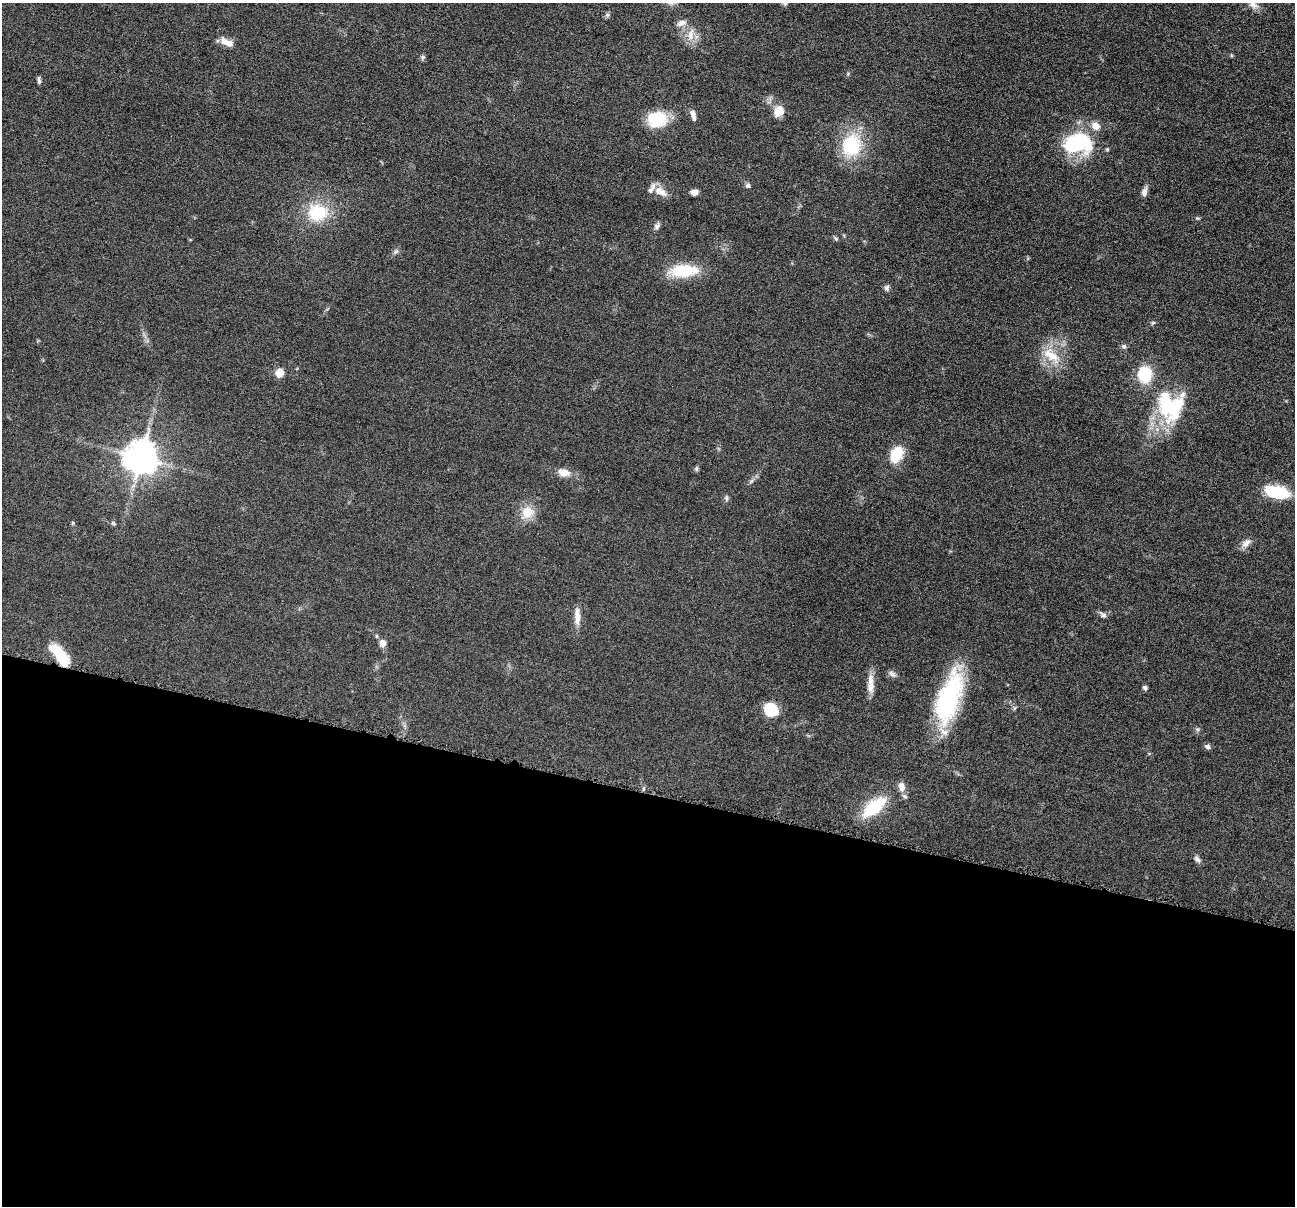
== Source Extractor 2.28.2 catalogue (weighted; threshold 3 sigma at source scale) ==
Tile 14 of 4 x 4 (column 2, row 4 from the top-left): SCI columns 1299-2591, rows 255-1458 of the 5184 x 5201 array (HDU 1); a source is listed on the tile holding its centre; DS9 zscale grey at full resolution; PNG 1297 x 1208 px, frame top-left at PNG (2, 3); no overlay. Shown black and unused: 34% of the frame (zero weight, under 4 of 8 exposures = <1% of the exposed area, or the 3 px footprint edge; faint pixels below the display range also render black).
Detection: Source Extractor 2.28.2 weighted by HDU 2 'WHT'; one run over the whole footprint, this tile lists its part. Background 0.036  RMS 0.0036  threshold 0.0148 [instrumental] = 3 sigma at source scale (4.09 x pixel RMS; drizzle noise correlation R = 1.36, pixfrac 0.8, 0.05/0.05 arcsec/px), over >= 5 px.
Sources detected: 61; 2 inside a brighter object's white glare — not listed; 5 inside a brighter listed object's ellipse — not listed separately; the other 54 listed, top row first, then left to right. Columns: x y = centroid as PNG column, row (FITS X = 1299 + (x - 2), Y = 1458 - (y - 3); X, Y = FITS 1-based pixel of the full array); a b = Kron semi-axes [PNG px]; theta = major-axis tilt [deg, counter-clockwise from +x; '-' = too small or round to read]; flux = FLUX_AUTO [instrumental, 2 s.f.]
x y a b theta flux
785 3 6 6 - 0.67
1253 4 16 9 -40 2.3
607 15 6 6 - 0.68
681 23 13 7 19 2
691 34 19 9 79 3.7
227 42 20 8 -27 3.1
423 57 7 6 - 0.72
39 80 10 4 -85 0.76
779 111 13 10 59 4.7
693 113 11 7 -67 1.6
657 119 23 18 7 13
1078 143 36 24 5 27
851 145 30 25 79 18
748 186 6 6 - 0.88
660 191 19 10 -26 3.7
694 192 7 5 9 2.4
1144 192 11 6 76 1.8
317 212 21 18 0 16
1197 218 6 4 -17 0.4
657 226 9 7 48 1.1
836 238 7 4 -45 0.53
396 251 9 5 42 0.87
683 271 37 15 4 13
887 288 9 7 87 0.95
1153 323 6 4 29 0.51
1124 346 7 7 - 0.75
1051 355 32 15 -40 8.7
280 373 8 7 - 4.4
1145 375 16 13 -89 13
1165 407 42 22 -82 20
896 454 18 12 64 9.7
141 457 11 11 - 410
696 468 7 5 88 0.57
564 472 15 9 -13 3.7
751 481 8 5 44 0.75
1276 492 23 10 -13 21
726 498 8 5 -85 0.73
527 512 19 16 41 5.9
73 523 6 4 89 0.38
113 523 8 4 -35 0.51
1246 543 16 8 43 2.2
1103 615 8 6 -37 1.2
577 616 23 7 -89 3.2
383 643 9 8 - 2
60 654 26 10 -52 13
892 674 11 7 -34 1.2
871 684 27 8 89 3.9
1145 688 6 5 - 0.84
949 697 62 23 72 41
771 710 13 11 -32 12
1207 747 7 5 -20 1.1
902 787 12 8 -81 2.5
874 807 21 10 38 21
1197 859 11 6 -47 1.1
Overlapping masked pixels (flux is a lower limit): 1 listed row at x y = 60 654
Isophote crosses this tile's border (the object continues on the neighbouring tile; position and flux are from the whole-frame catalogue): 2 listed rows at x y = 785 3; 1253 4